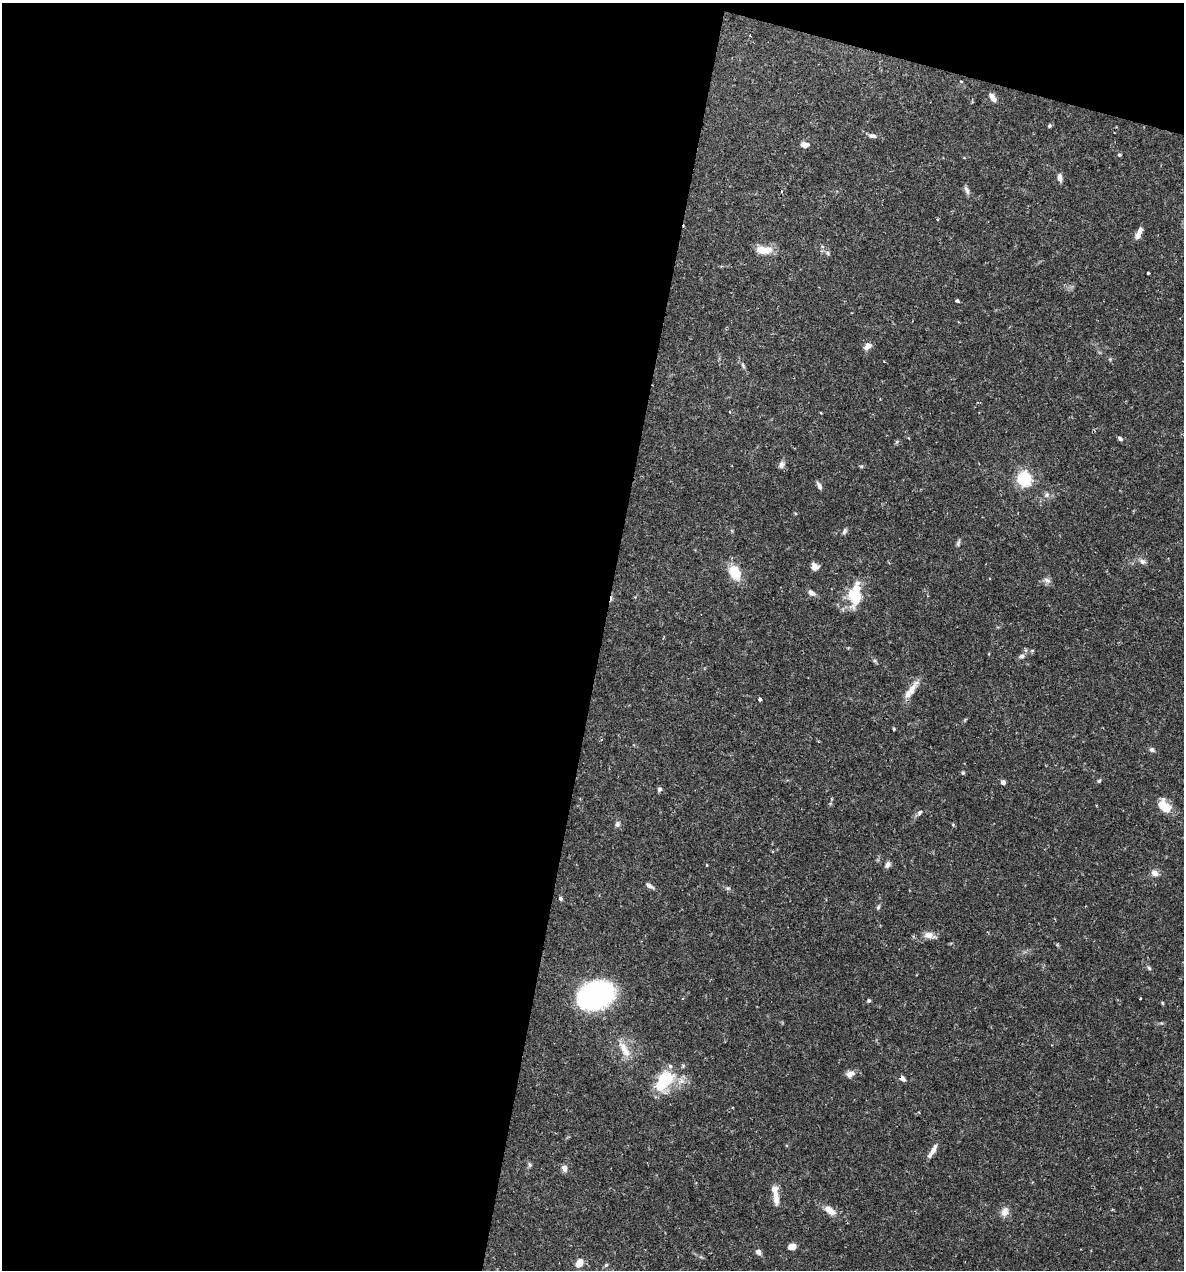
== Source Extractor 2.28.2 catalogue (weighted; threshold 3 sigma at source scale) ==
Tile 1 of 4 x 4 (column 1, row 1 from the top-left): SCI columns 246-1427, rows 3804-5071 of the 5092 x 5073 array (HDU 1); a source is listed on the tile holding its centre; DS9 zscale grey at full resolution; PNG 1186 x 1272 px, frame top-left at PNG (2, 3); no overlay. Shown black and unused: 53% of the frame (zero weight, under 2 of 3 exposures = <1% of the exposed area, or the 3 px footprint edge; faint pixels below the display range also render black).
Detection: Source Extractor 2.28.2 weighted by HDU 2 'WHT'; one run over the whole footprint, this tile lists its part. Background 0.0709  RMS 0.0039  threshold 0.0176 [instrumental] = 3 sigma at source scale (4.5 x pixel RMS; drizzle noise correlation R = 1.50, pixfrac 1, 0.05/0.05 arcsec/px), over >= 5 px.
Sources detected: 73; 1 inside a brighter object's white glare — not listed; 4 inside a brighter listed object's ellipse — not listed separately; the other 68 listed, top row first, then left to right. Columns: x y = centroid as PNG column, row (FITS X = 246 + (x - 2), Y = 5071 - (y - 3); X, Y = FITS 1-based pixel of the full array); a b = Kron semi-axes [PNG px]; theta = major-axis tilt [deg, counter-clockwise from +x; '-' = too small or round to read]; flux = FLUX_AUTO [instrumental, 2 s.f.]
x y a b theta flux
993 98 10 6 -59 2.5
1049 126 5 4 - 0.51
872 136 11 6 -8 1.4
805 144 8 5 -8 2.9
1119 155 4 4 - 0.43
1060 178 9 5 -82 1.8
967 190 10 6 -62 1.4
1140 231 11 6 68 1.8
761 250 14 8 -16 5
828 253 6 5 - 0.69
1148 273 3 3 - 0.44
957 301 4 3 - 1.1
867 346 10 7 32 1.9
743 365 10 4 -64 0.88
1120 438 7 5 -40 0.84
897 442 6 5 - 0.59
781 465 9 7 68 1.6
861 466 6 4 -17 0.44
1024 479 6 6 - 94
819 486 10 5 -62 1.3
1047 495 7 6 - 1.1
844 531 8 5 60 0.87
958 543 10 4 65 0.83
1142 561 10 6 -32 1.4
815 567 9 8 - 2.1
735 573 17 11 -64 8.8
1047 580 10 7 -27 1.4
811 593 9 6 -28 1.7
855 597 24 17 -81 12
1022 656 8 6 12 1.1
912 689 26 8 58 4.3
760 699 4 3 - 1.2
1152 750 7 6 - 0.89
963 773 5 4 - 0.51
1099 781 5 4 - 0.5
1003 782 4 4 - 1.9
659 789 6 5 - 0.9
1165 806 15 10 -40 7.7
919 813 8 5 52 0.95
617 824 8 6 51 0.98
953 824 5 3 - 0.37
888 864 9 6 51 1.2
707 865 3 3 - 0.38
1155 873 9 7 -36 2.1
649 885 10 5 -31 1.4
728 888 6 5 - 0.69
560 898 5 4 - 0.69
878 907 7 4 61 0.68
929 935 13 7 -11 2.9
1149 968 7 4 -45 0.63
599 993 27 21 33 72
1141 998 3 2 - 0.33
869 1000 5 5 - 0.57
1162 1003 5 3 - 0.41
624 1049 24 9 -59 5.3
850 1074 13 8 16 2
902 1078 7 6 - 1.3
664 1080 20 12 57 24
933 1151 18 5 60 2.6
530 1165 6 5 - 0.77
564 1168 6 6 - 2.5
776 1197 20 7 -87 3.8
830 1210 17 8 -36 3.8
1005 1212 12 9 70 2.6
792 1246 6 5 - 5
758 1252 7 6 - 1.6
579 1263 8 6 55 5.2
606 1265 5 5 - 0.65
Overlapping masked pixels (flux is a lower limit): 1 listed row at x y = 902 1078